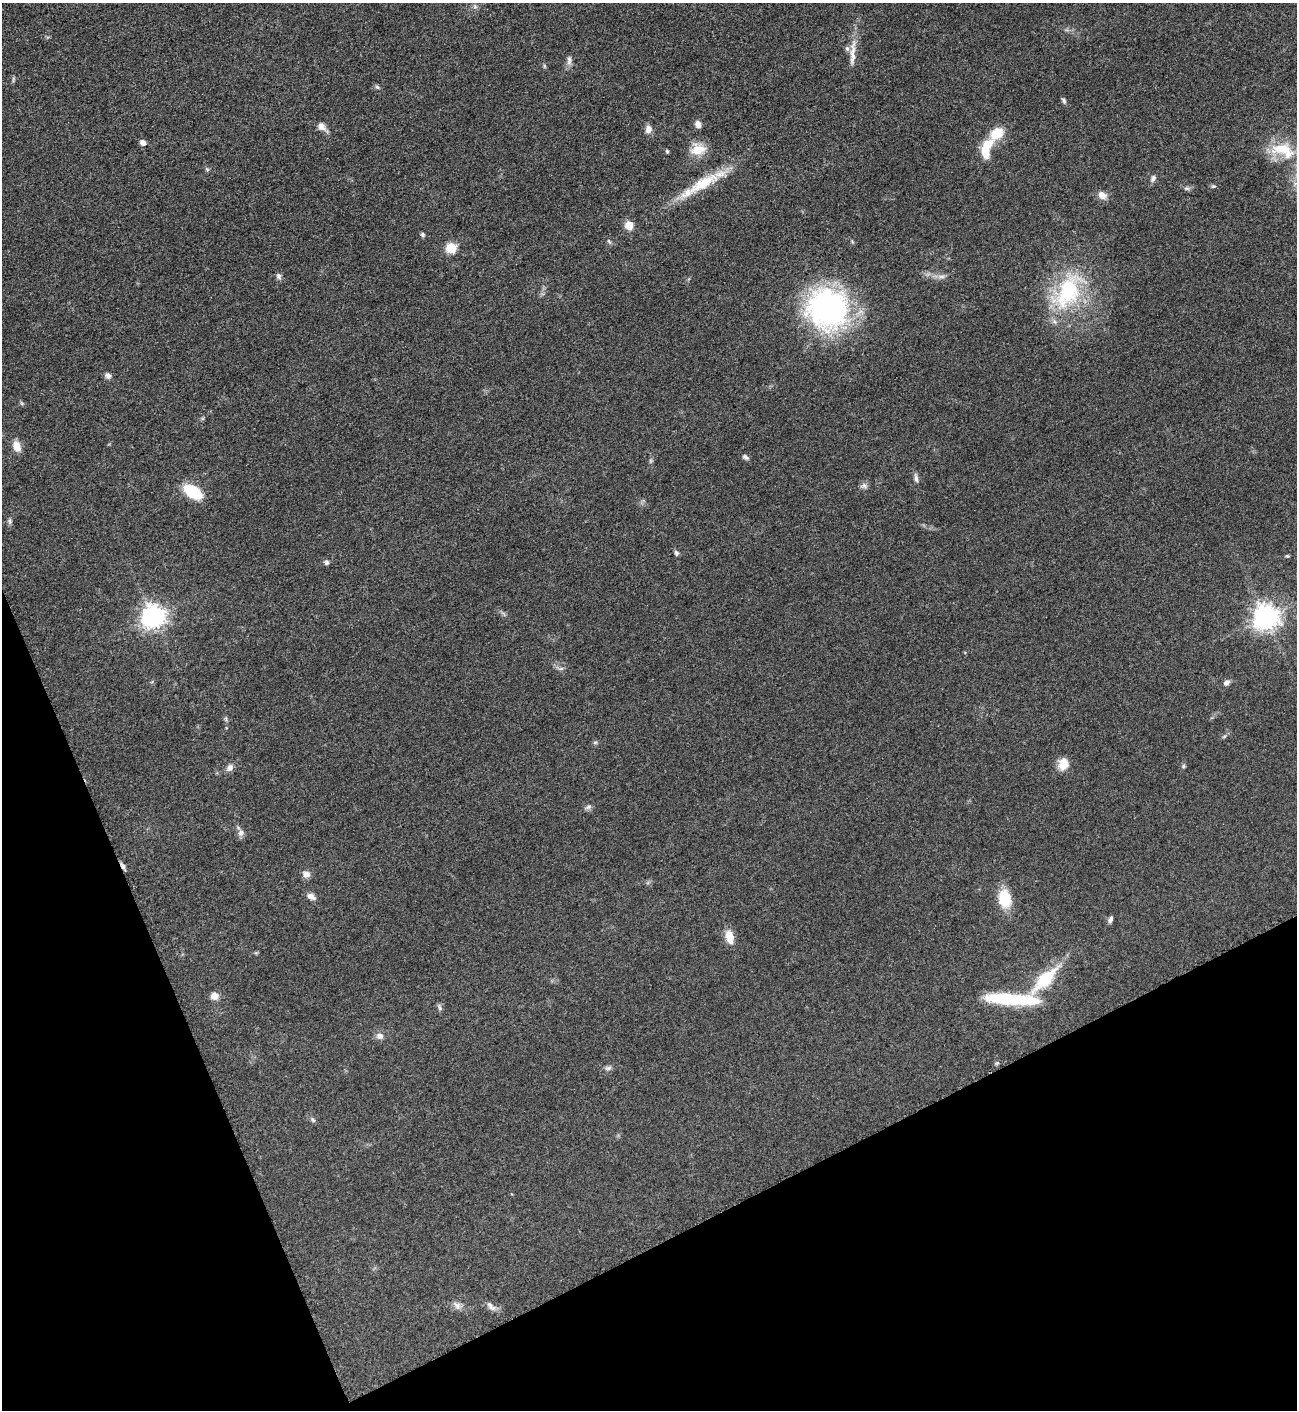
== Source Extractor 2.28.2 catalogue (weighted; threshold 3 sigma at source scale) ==
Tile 14 of 4 x 4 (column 2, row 4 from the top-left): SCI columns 1458-2752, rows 7-1414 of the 5639 x 5648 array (HDU 1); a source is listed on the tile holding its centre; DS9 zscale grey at full resolution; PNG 1299 x 1412 px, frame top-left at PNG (2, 3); no overlay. Shown black and unused: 21% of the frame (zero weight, under 3 of 5 exposures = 1% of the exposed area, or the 3 px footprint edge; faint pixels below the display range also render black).
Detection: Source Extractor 2.28.2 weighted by HDU 2 'WHT'; one run over the whole footprint, this tile lists its part. Background 0.0918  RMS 0.0067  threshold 0.0301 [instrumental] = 3 sigma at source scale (4.5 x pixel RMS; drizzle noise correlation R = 1.50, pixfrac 1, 0.05/0.05 arcsec/px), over >= 5 px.
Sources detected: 66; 2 inside a brighter listed object's ellipse — not listed separately; the other 64 listed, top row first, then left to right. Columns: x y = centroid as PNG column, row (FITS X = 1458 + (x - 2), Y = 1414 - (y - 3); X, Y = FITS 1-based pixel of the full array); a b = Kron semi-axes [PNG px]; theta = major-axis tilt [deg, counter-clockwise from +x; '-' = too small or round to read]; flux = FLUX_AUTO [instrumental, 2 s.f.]
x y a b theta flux
475 7 7 4 -19 1.2
853 53 41 7 86 8.8
569 60 13 6 -90 2.6
377 87 7 4 -44 1.1
1064 101 8 5 -68 1.4
698 124 8 6 -75 3.4
321 126 11 10 - 3.8
648 129 9 8 - 3.9
997 133 14 10 41 15
143 142 5 5 - 4.1
987 145 16 11 57 13
698 149 21 14 3 11
1283 150 37 19 -19 32
207 169 6 4 -19 0.9
1153 179 10 6 72 2
703 183 49 14 30 27
1214 186 6 5 - 0.99
1187 188 8 4 -8 1.4
1102 195 11 8 -34 5.1
629 225 5 5 - 17
423 234 5 4 - 1.5
451 248 6 6 - 34
279 276 8 6 -75 1.9
941 276 10 5 0 2.4
1068 292 55 30 62 62
827 308 48 48 - 130
108 376 8 6 -56 2.3
17 446 13 8 -68 6.6
745 457 9 5 -35 1.7
916 478 12 5 -81 2.2
864 486 9 7 -16 2.1
193 492 20 11 -34 25
10 521 7 4 -89 1.4
676 553 6 5 - 1.6
1287 556 5 4 - 0.76
326 562 6 6 - 1.6
153 616 8 8 - 490
1266 617 9 8 - 610
561 668 7 4 19 1.3
1226 682 8 6 32 2.3
226 719 7 4 -72 1
1224 737 6 4 20 0.88
595 742 6 5 - 1.1
1063 764 14 11 76 8.3
1183 766 5 5 - 1
230 767 10 7 55 3.2
588 807 10 5 31 1.7
241 832 9 7 74 2.5
123 866 10 5 -57 2
306 874 9 7 -17 3.7
311 896 12 7 -31 3.2
1005 899 15 11 -80 25
1110 919 8 5 70 2
729 937 19 10 -78 7.3
1045 979 44 15 45 33
214 996 9 7 3 5.3
1010 999 57 11 -4 49
440 1007 9 5 -75 1.6
380 1036 9 8 - 3.2
997 1063 5 5 - 0.93
608 1068 10 6 15 1.9
313 1120 8 4 -54 1.3
457 1305 13 7 -44 3.4
491 1306 16 6 -43 3.5
Overlapping masked pixels (flux is a lower limit): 1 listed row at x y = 123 866
Isophote crosses this tile's border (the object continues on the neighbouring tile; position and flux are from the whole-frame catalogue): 1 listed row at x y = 1283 150